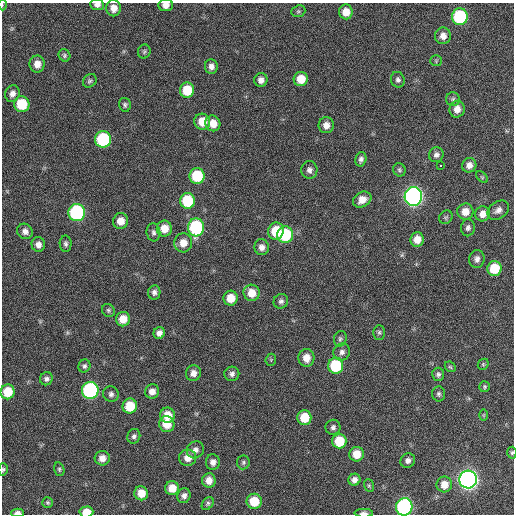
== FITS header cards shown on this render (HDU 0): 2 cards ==
NAXIS1  =                  512 / Axis length
NAXIS2  =                  512 / Axis length

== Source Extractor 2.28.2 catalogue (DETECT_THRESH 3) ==
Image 512 x 512 px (HDU 0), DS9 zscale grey, 1 PNG px = 1 image px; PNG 516 x 516 px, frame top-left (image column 1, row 512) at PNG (2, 3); each listed source drawn as its Kron ellipse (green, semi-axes under 4 px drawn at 4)
Background 87.2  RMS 9.3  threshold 28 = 3 sigma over >= 5 px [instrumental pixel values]
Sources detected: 117; all 117 listed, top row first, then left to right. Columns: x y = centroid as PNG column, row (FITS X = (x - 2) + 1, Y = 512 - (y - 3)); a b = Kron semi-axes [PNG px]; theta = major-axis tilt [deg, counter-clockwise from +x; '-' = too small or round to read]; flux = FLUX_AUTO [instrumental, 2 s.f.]
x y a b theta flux
2 4 6 3 -90 650
97 5 7 5 -6 2900
166 5 7 6 - 4000
114 8 8 7 - 5700
298 11 7 5 20 1000
346 12 7 7 - 6700
460 17 8 8 - 57000
443 36 8 8 - 4300
144 51 7 6 - 1200
64 55 6 5 - 1200
436 61 5 5 - 820
37 64 8 7 - 5600
211 66 7 6 - 3200
301 79 7 7 - 11000
261 80 7 6 - 3400
398 80 8 7 - 2000
90 81 7 6 - 1400
187 90 7 7 - 17000
12 93 8 7 - 3400
453 99 7 7 - 1500
22 104 8 7 - 21000
125 105 7 6 - 1400
457 109 8 7 - 5100
202 122 8 8 - 10000
213 123 8 7 - 7500
326 125 8 8 - 4400
103 139 8 8 - 51000
436 155 7 7 - 2300
361 159 7 5 76 2000
469 165 7 7 - 4000
440 166 3 3 - 3800
309 170 9 8 - 2900
399 170 7 6 - 1200
197 176 8 7 - 29000
482 177 7 4 -45 1000
413 197 9 9 - 290000
362 200 9 7 30 6600
187 201 8 7 - 30000
498 210 11 8 35 3600
77 212 8 8 - 91000
465 212 8 8 - 6900
483 214 7 7 - 5200
446 217 7 6 - 1100
121 221 8 7 - 6600
196 227 9 8 - 69000
468 228 8 7 - 2000
164 229 8 7 - 8500
25 231 8 7 - 3400
276 231 8 7 - 19000
153 232 9 7 -83 2000
285 235 8 8 - 35000
417 239 7 6 - 6600
183 243 9 9 - 6900
38 244 7 6 - 3500
66 244 8 6 -88 1600
262 247 8 7 - 3700
477 259 9 7 82 2800
494 269 7 7 - 19000
154 292 7 6 - 2300
252 293 8 8 - 8900
231 298 7 7 - 9600
281 301 7 7 - 2000
108 310 7 6 - 1200
123 319 7 7 - 8400
379 332 7 5 88 1400
159 333 6 5 - 3100
340 339 8 6 74 1500
342 352 9 8 - 2900
306 358 9 8 - 6700
271 360 6 5 - 840
483 364 6 5 - 890
84 366 6 6 - 1600
336 366 8 7 - 35000
450 367 6 4 -43 870
193 373 8 7 - 3800
232 374 7 7 - 2400
438 374 6 6 - 1700
46 379 7 6 - 2100
485 387 5 5 - 1000
90 390 8 8 - 120000
152 391 7 7 - 4300
8 392 7 7 - 16000
111 394 8 7 - 2300
439 394 7 6 - 1600
130 406 7 7 - 16000
167 415 8 7 - 9600
483 415 6 4 89 770
304 418 7 7 - 14000
167 424 8 7 - 9800
333 427 7 7 - 2000
134 436 7 6 - 1800
339 441 7 7 - 20000
195 450 9 8 - 3100
512 453 6 4 87 1000
356 454 7 7 - 9500
102 458 7 7 - 4900
188 458 8 8 - 5800
408 461 7 7 - 2500
213 462 8 7 - 3300
243 462 7 6 - 1400
3 469 6 4 75 1000
59 469 7 5 -77 1100
468 479 9 9 - 370000
209 480 7 6 - 5300
354 480 6 6 - 3100
444 484 8 7 - 6500
369 485 6 5 - 900
172 488 7 7 - 8500
141 493 7 7 - 8600
184 496 7 6 - 2700
254 501 7 7 - 15000
48 503 5 5 - 990
208 503 7 5 53 1200
404 507 8 8 - 120000
86 512 7 5 3 9100
18 513 6 3 -1 2900
364 513 9 4 0 2900
At the frame edge (FLAGS 8, measured only in part): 9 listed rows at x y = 2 4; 97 5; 166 5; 512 453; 3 469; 404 507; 86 512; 18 513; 364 513